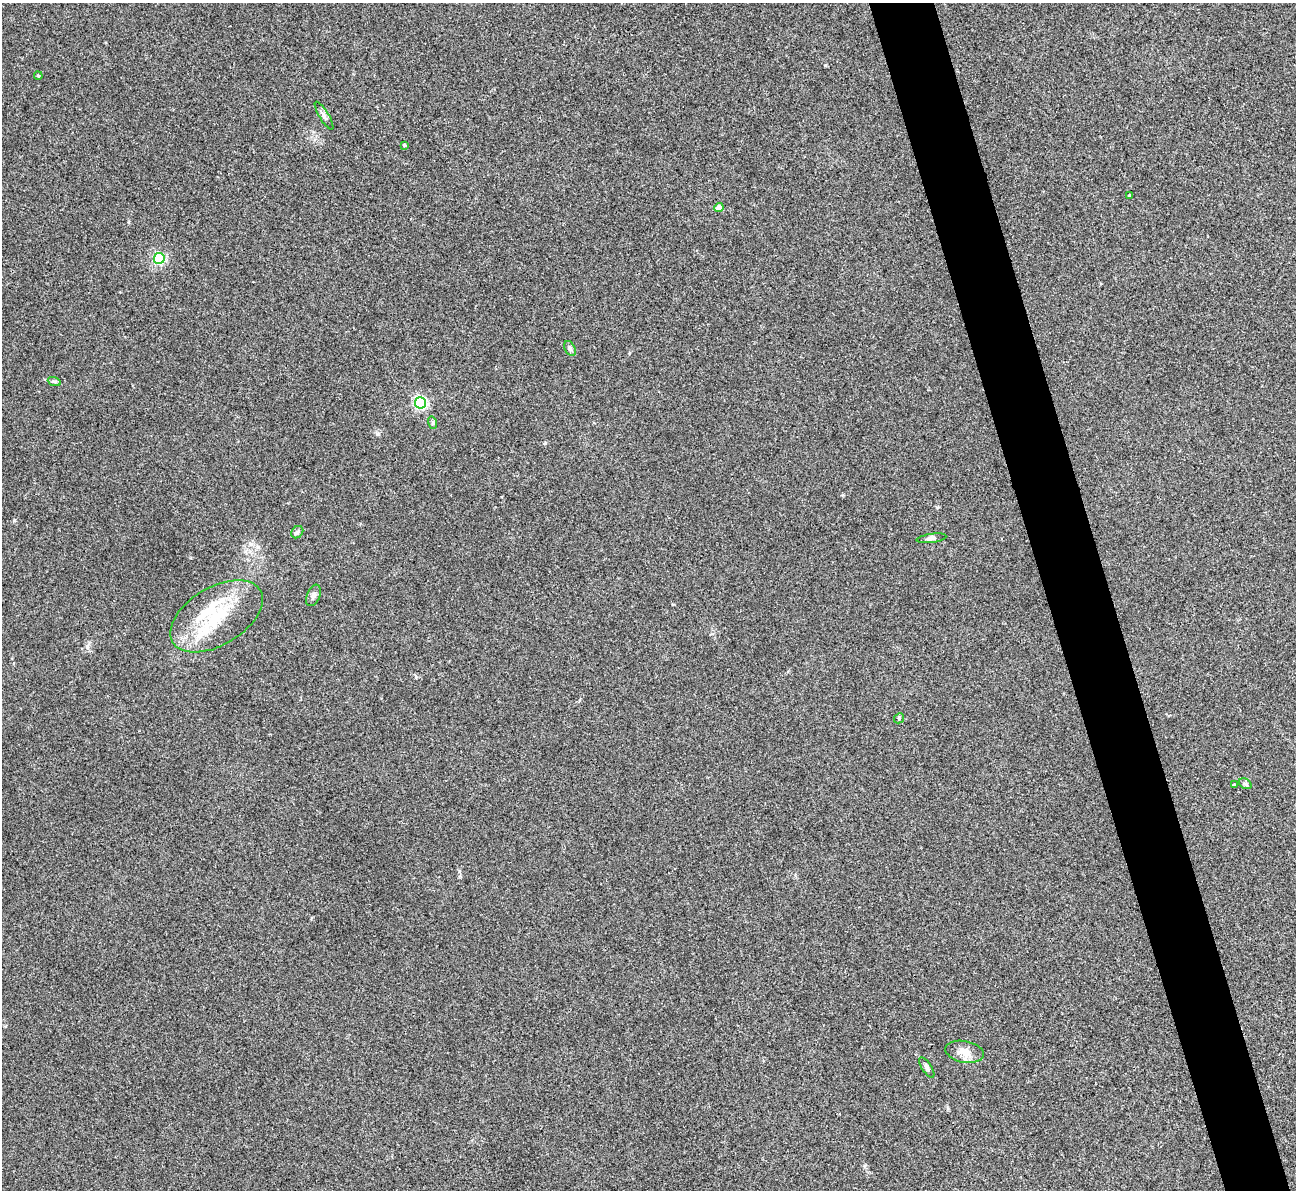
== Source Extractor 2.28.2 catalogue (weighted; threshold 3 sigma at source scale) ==
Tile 6 of 4 x 4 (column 2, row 2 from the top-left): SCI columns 1298-2591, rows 2643-3830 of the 5180 x 5164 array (HDU 1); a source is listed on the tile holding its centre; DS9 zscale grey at full resolution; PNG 1298 x 1192 px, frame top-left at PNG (2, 3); each listed source drawn as its Kron ellipse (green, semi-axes under 4 px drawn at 4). Shown black and unused: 5% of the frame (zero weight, under 3 of 4 exposures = <1% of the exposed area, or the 3 px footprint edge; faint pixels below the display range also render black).
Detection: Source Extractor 2.28.2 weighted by HDU 2 'WHT'; one run over the whole footprint, this tile lists its part. Background 0.0653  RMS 0.005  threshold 0.0223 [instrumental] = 3 sigma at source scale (4.5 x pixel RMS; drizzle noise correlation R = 1.50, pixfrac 1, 0.05/0.05 arcsec/px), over >= 5 px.
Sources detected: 22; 1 inside a brighter object's white glare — neither listed nor drawn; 2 inside a brighter listed object's ellipse — not listed separately; the other 19 listed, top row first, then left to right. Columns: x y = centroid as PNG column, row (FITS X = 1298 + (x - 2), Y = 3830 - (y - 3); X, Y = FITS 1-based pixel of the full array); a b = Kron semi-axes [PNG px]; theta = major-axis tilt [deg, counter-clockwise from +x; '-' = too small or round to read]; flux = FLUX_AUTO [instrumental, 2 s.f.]
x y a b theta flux
38 76 4 3 - 0.58
324 116 16 4 -59 1.8
404 145 4 3 - 0.81
1129 195 3 3 - 0.44
719 207 4 4 - 4.8
159 258 5 5 - 59
570 348 8 5 -63 1.2
54 381 7 4 -19 0.85
421 403 6 5 - 79
433 423 6 4 -73 0.67
297 532 7 5 46 0.94
931 538 15 4 8 1.6
313 595 11 6 67 1.8
217 616 51 29 31 32
899 718 5 4 - 0.63
1245 784 7 5 -32 0.86
1234 785 3 3 - 0.75
965 1052 19 10 -12 5.6
927 1067 12 4 -57 1.3
Unlisted compact peaks at least as high as the median listed source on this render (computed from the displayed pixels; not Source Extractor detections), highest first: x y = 545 443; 258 547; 87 647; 377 434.